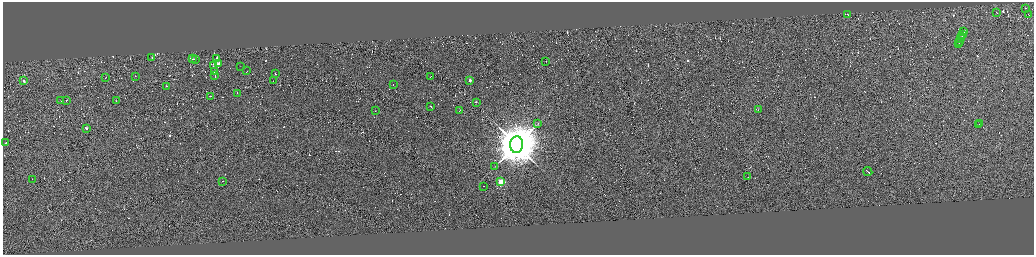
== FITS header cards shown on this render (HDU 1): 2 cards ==
NAXIS1  =                 4125
NAXIS2  =                 1010

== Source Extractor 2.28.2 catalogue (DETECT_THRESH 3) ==
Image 4125 x 1010 px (HDU 1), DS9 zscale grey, zoomed out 1/4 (1 PNG px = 4 x 4 image px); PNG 1036 x 257 px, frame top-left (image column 2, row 1009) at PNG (3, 2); each listed source drawn as its Kron ellipse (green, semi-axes under 4 px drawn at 4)
Background 0.578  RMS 3.8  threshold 11.4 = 3 sigma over >= 5 px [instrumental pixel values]
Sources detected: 772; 719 cannot appear on this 1/4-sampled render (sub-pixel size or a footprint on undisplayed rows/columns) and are neither listed nor drawn; the other 53 listed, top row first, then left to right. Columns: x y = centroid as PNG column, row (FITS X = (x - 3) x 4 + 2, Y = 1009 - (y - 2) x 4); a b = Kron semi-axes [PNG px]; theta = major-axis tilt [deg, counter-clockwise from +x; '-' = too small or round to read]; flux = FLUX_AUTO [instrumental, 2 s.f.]
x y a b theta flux
1026 8 2 1 - 1.4e+04
996 12 2 1 - 2.1e+04
848 15 2 1 - 2.0e+04
1029 15 2 1 - 1.1e+04
964 31 4 1 - 3.2e+04
963 35 2 1 - 3.1e+04
962 37 2 1 - 3.4e+04
961 39 3 1 - 2.8e+04
960 41 2 1 - 1.9e+04
959 43 2 1 - 2.4e+04
152 57 2 1 - 1.8e+04
193 58 2 1 - 4.4e+04
217 58 2 1 - 3.8e+05
196 60 2 1 - 7.8e+04
546 61 2 1 - 1.9e+04
219 64 3 1 - 3.0e+06
214 65 3 2 - 4.5e+04
241 66 2 1 - 7.4e+03
247 71 2 1 - 2.3e+04
214 72 2 1 - 1.2e+04
275 73 3 1 - 2.9e+04
135 76 2 1 - 1.8e+04
215 76 2 1 - 4.7e+04
431 76 2 1 - 4.9e+03
106 78 2 1 - 1.2e+04
273 80 2 1 - 3.2e+02
470 80 2 2 - 2.5e+04
24 81 2 1 - 1.5e+04
393 84 2 1 - 2.2e+04
167 86 2 1 - 3.5e+04
237 93 2 1 - 1.9e+04
211 96 2 1 - 1.6e+04
67 100 2 1 - 1.3e+04
61 101 2 1 - 2.9e+04
116 101 2 1 - 1.6e+04
476 102 2 1 - 4.6e+04
431 106 2 1 - 2.2e+04
759 109 2 1 - 1.1e+03
460 110 2 1 - 1.5e+04
375 111 2 1 - 1.5e+04
538 123 2 1 - 5.4e+02
980 123 2 1 - 9.3e+03
979 124 3 1 - 1.5e+04
87 128 2 1 - 1.1e+04
6 142 2 1 - 1.0e+04
517 144 8 6 85 1.7e+07
495 166 2 1 - 6.7e+02
868 171 5 1 - 5.7e+04
748 177 2 1 - 2.0e+04
33 179 2 1 - 2.1e+04
223 181 2 1 - 1.0e+03
501 182 2 2 - 1.4e+05
484 186 2 1 - 2.4e+04
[719 sub-pixel or undisplayed-footprint detections neither listed nor drawn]